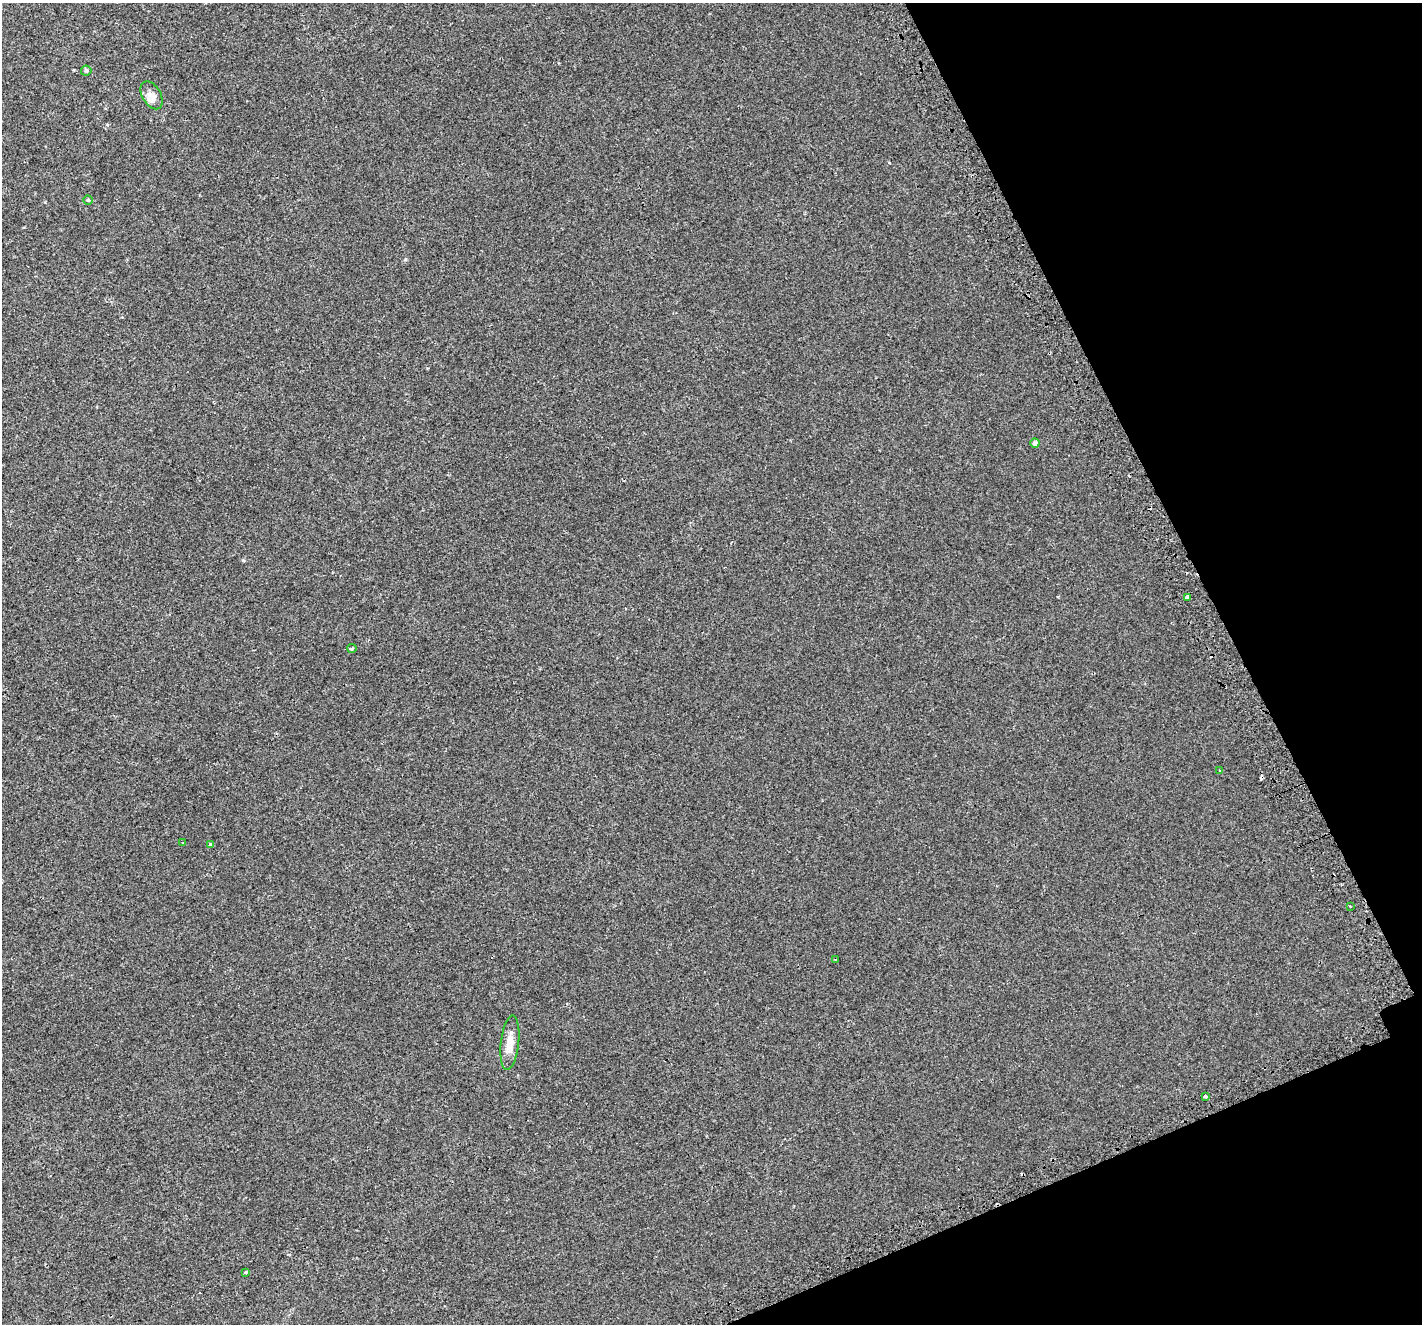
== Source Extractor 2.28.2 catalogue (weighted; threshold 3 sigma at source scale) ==
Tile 12 of 4 x 4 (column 4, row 3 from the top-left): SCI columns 4305-5724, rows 1527-2848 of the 5784 x 5641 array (HDU 1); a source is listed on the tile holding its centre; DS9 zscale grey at full resolution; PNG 1424 x 1326 px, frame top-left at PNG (2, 3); each listed source drawn as its Kron ellipse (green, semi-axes under 4 px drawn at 4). Shown black and unused: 20% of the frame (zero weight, under 2 of 3 exposures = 3% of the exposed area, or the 3 px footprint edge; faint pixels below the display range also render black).
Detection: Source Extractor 2.28.2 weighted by HDU 2 'WHT'; one run over the whole footprint, this tile lists its part. Background 0.00127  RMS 0.0056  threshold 0.0251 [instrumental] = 3 sigma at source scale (4.5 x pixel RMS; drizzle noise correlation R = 1.50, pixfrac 1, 0.0396/0.0396 arcsec/px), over >= 5 px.
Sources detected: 21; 6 cosmic-ray / hot-pixel residue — neither listed nor drawn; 1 inside a brighter listed object's ellipse — not listed separately; the other 14 listed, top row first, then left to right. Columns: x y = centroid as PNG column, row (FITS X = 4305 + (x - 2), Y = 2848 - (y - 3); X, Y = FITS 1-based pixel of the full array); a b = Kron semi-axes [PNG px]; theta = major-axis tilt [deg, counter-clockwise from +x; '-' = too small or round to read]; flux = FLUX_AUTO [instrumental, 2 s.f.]
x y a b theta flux
86 71 5 5 - 1.1
151 95 15 9 -60 3.9
88 200 4 4 - 0.68
1035 443 4 4 - 2
1187 597 3 3 - 5.8
352 648 5 4 - 0.73
1220 771 3 3 - 0.49
183 843 3 3 - 1.5
211 844 3 3 - 3.8
1350 906 3 2 - 1.2
835 959 3 2 - 0.42
510 1043 27 9 84 7.1
1205 1097 3 3 - 1.2
245 1273 3 3 - 3.5
Unlisted compact peaks at least as high as the median listed source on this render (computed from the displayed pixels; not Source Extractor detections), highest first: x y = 243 560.